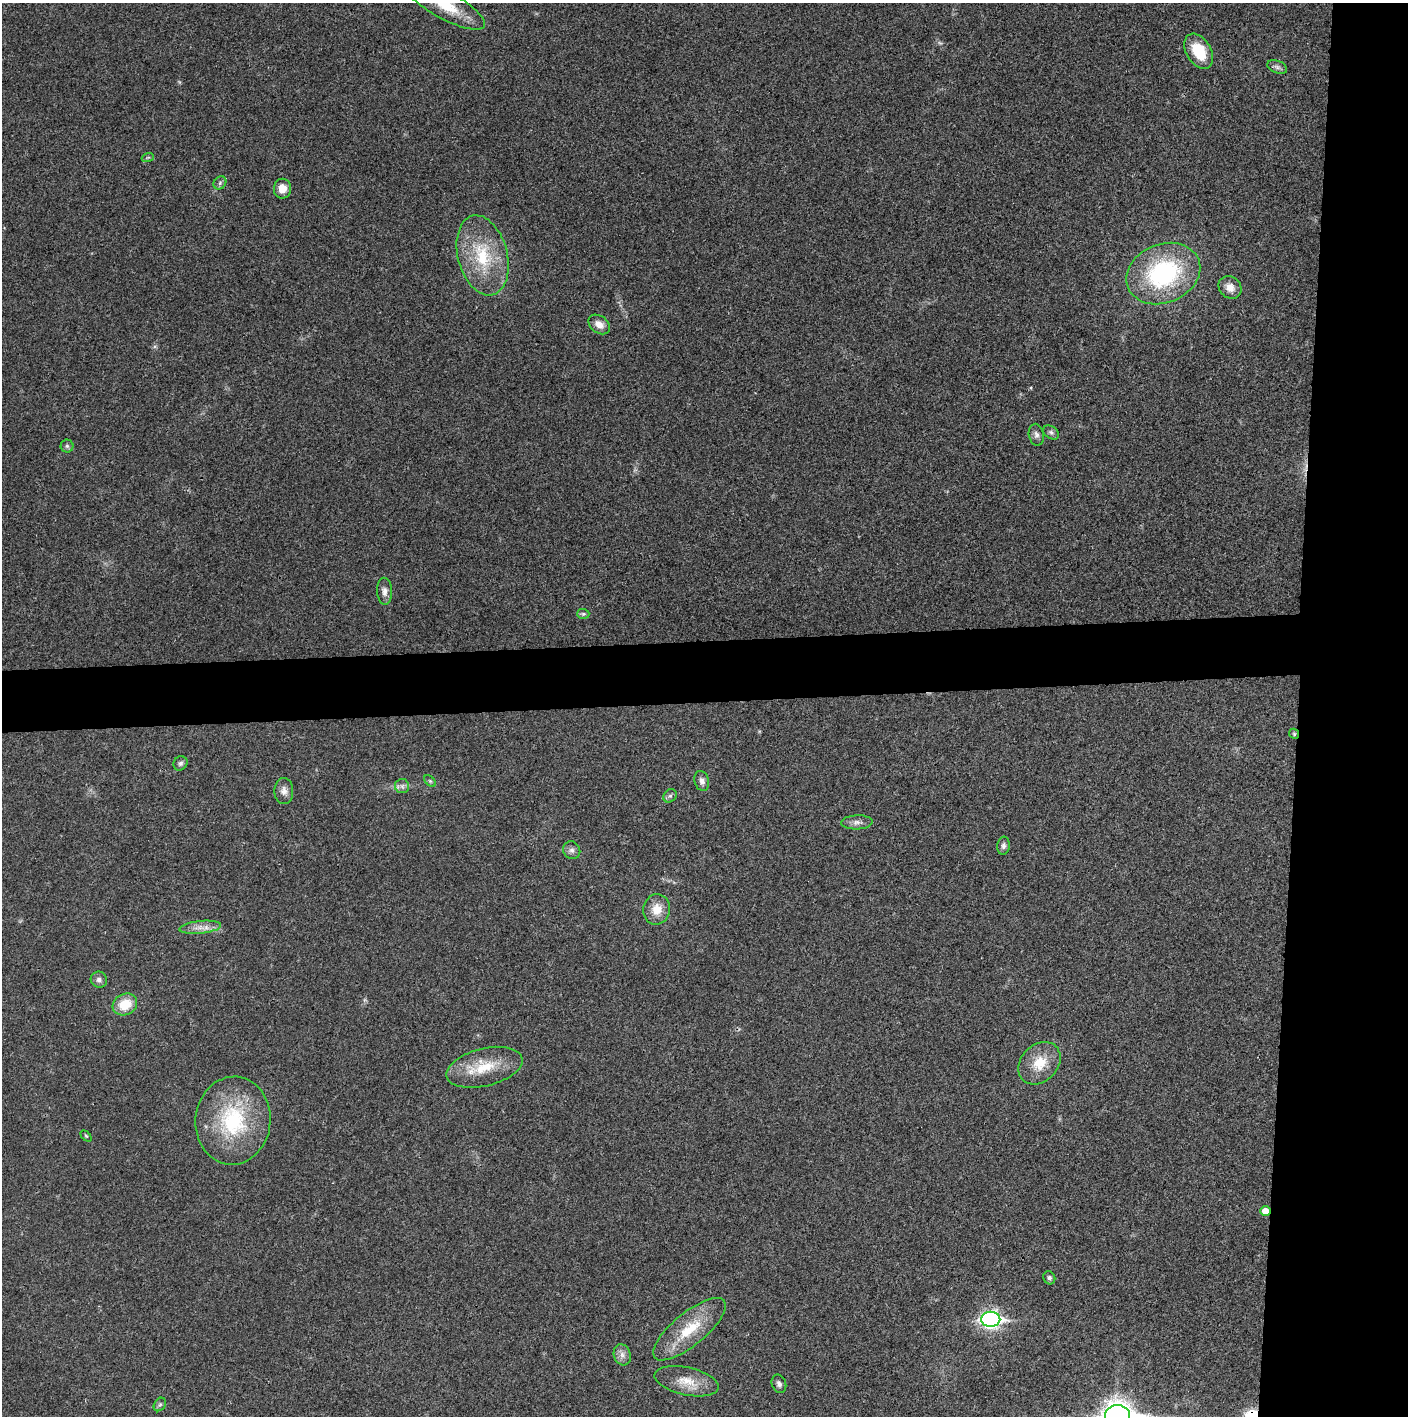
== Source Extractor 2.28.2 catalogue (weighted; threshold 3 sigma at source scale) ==
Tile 6 of 3 x 3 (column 3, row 2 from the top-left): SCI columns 2815-4220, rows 1416-2829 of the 4221 x 4243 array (HDU 1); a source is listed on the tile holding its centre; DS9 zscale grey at full resolution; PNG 1410 x 1418 px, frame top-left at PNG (2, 3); each listed source drawn as its Kron ellipse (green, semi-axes under 4 px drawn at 4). Shown black and unused: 12% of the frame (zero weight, under 3 of 4 exposures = <1% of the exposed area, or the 3 px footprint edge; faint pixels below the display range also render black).
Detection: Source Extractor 2.28.2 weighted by HDU 2 'WHT'; one run over the whole footprint, this tile lists its part. Background 0.0195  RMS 0.0041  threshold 0.0185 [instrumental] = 3 sigma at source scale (4.5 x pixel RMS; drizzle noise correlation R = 1.50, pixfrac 1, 0.05/0.05 arcsec/px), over >= 5 px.
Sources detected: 43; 1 cosmic-ray / hot-pixel residue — neither listed nor drawn; the other 42 listed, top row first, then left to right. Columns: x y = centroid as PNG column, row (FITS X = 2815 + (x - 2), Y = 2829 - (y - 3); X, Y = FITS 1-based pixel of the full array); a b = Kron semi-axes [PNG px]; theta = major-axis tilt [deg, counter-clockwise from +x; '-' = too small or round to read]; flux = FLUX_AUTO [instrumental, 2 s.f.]
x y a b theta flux
446 6 44 13 -28 14
1199 51 19 12 -59 12
1277 67 10 6 -20 1.4
148 157 6 3 19 0.53
220 183 7 5 47 1
282 189 10 8 89 4.6
483 255 41 25 -76 25
1163 274 38 29 23 55
1230 287 12 10 -42 3.7
599 324 12 8 -36 3.8
1051 432 9 6 -37 1.1
1036 435 11 7 -78 1.5
67 446 6 6 - 0.94
385 591 13 7 -87 2.3
583 614 6 5 - 0.71
1294 734 5 4 - 0.54
180 763 7 6 - 1.1
430 781 7 4 -45 0.66
702 781 10 7 -74 2
402 786 7 7 - 1.4
284 791 13 9 -89 2.5
670 796 7 6 - 1
857 822 15 7 3 2.2
1003 846 9 6 84 1.2
572 850 9 8 - 1.6
657 909 15 13 78 6.1
200 927 21 6 6 3.8
99 980 8 8 - 1.6
125 1004 13 10 28 9.6
1039 1063 23 18 46 10
484 1067 39 19 14 15
233 1121 44 37 84 38
86 1136 6 4 -45 0.51
1265 1211 5 5 - 4.5
1049 1278 7 5 -60 1
991 1319 9 7 0 150
690 1329 45 16 40 16
622 1355 11 8 -72 2.2
687 1381 33 14 -12 8.3
779 1384 9 7 -69 1.3
160 1404 7 5 52 0.81
1117 1415 12 10 1 510
Overlapping masked pixels (flux is a lower limit): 2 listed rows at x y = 1294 734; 1265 1211
Isophote crosses this tile's border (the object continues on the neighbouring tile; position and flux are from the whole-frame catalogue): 2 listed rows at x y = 446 6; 1117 1415